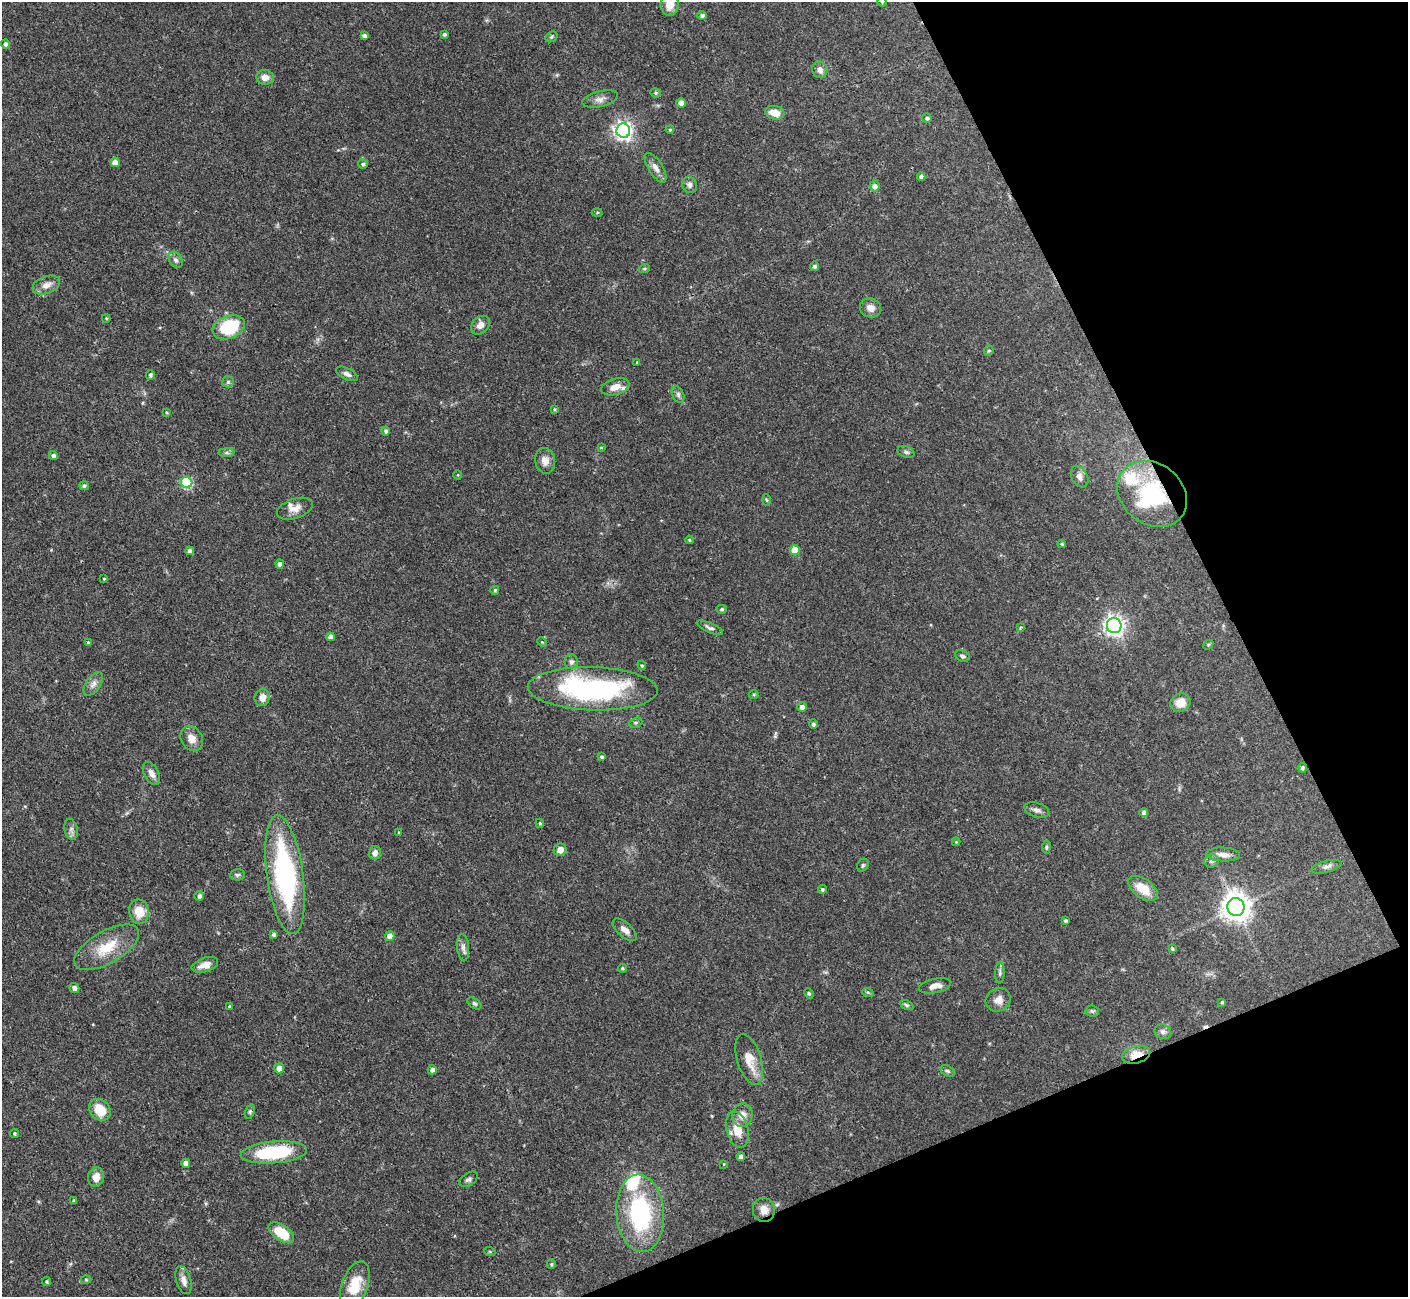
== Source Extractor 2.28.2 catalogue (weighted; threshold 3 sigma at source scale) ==
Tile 12 of 4 x 4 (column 4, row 3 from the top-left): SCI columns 4223-5628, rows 1450-2744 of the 5629 x 5618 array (HDU 1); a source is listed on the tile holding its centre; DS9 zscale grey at full resolution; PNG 1410 x 1299 px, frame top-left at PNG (2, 2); each listed source drawn as its Kron ellipse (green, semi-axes under 4 px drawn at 4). Shown black and unused: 21% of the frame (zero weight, under 3 of 4 exposures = <1% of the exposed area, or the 3 px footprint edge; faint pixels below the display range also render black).
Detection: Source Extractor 2.28.2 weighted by HDU 2 'WHT'; one run over the whole footprint, this tile lists its part. Background 0.0876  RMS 0.0036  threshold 0.0162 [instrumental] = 3 sigma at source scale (4.5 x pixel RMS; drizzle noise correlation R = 1.50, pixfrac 1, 0.05/0.05 arcsec/px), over >= 5 px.
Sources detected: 156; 2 inside a brighter object's white glare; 1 cosmic-ray / hot-pixel residue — neither listed nor drawn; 3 inside a brighter listed object's ellipse — not listed separately; the other 150 listed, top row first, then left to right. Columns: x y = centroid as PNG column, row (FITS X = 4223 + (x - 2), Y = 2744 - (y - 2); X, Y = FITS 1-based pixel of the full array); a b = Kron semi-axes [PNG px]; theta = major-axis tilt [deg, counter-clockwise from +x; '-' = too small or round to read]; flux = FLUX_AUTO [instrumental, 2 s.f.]
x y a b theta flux
882 2 5 4 - 0.44
670 4 11 9 90 4.9
702 15 4 4 - 1
444 34 4 3 - 0.78
364 36 4 4 - 1.2
551 37 6 5 - 0.58
6 44 4 4 - 1.4
820 70 8 7 - 2
265 77 9 7 -6 2.5
655 93 5 4 - 0.52
600 99 18 7 14 2.2
681 103 4 4 - 2.8
775 113 10 6 -10 4.8
927 118 5 4 - 0.92
670 130 4 3 - 0.45
623 131 7 7 - 140
115 162 4 4 - 3.7
363 164 5 4 - 0.85
655 168 17 7 -58 2.3
921 177 4 4 - 1.4
690 185 8 7 - 1.3
874 186 5 5 - 1.6
597 212 5 3 - 0.38
176 260 9 6 -59 1.2
815 266 5 4 - 0.88
644 269 6 3 19 0.42
46 285 14 8 20 2.9
870 308 11 9 -25 2.4
106 318 4 4 - 0.41
480 325 10 8 45 2.5
229 327 17 11 22 20
989 351 5 4 - 0.54
637 362 4 4 - 0.34
347 374 12 5 -26 1.5
150 375 4 4 - 0.95
228 382 6 5 - 0.7
615 387 14 8 17 3.7
678 395 9 5 -64 0.98
554 409 4 3 - 0.38
167 412 4 3 - 0.39
386 431 4 4 - 0.91
601 447 4 3 - 0.36
906 452 9 5 -22 0.95
227 453 8 4 0 0.88
53 456 4 4 - 1.2
545 461 13 10 -78 2.6
458 475 5 3 - 0.3
1079 477 11 8 -60 1.8
187 482 5 5 - 27
84 486 5 4 - 0.78
1152 494 37 30 -38 32
766 500 6 4 -87 0.45
295 509 18 10 19 3.1
689 540 4 3 - 0.46
1062 544 4 3 - 0.5
795 550 5 5 - 7.6
190 551 4 4 - 1.3
280 564 4 4 - 1.6
104 579 3 2 - 0.36
495 590 4 4 - 0.61
722 609 5 4 - 0.48
1114 625 7 7 - 190
710 628 14 5 -23 1.2
1020 628 4 3 - 0.33
330 637 4 4 - 2.4
88 642 4 4 - 0.65
542 642 5 3 - 0.35
1208 645 5 4 - 0.46
962 656 7 5 -22 0.9
571 662 7 6 - 1
642 665 5 4 - 0.48
93 684 13 7 54 1.9
593 689 65 21 -2 65
754 695 5 3 - 0.44
262 698 8 7 - 2.5
1180 703 10 9 - 4.3
802 707 5 4 - 1.7
636 723 6 5 - 0.63
813 724 4 4 - 0.8
192 739 13 10 -57 3.2
602 757 4 3 - 0.61
1302 768 5 4 - 0.72
151 773 12 7 -61 2.3
1037 810 13 7 -16 1.6
1144 812 4 4 - 1.2
540 823 5 4 - 0.48
71 829 10 6 -78 1.3
399 832 3 2 - 0.3
956 842 4 4 - 0.34
1046 847 6 4 83 0.59
560 850 6 6 - 2.4
375 853 7 5 76 1.7
1223 854 17 7 -2 2.5
1212 861 7 6 - 0.97
863 865 7 5 63 0.58
1326 867 15 5 16 1.5
237 875 7 5 1 0.69
285 875 60 18 -82 64
1143 888 17 9 -36 7
822 889 4 4 - 0.69
199 896 5 5 - 1.1
1236 907 9 8 - 450
139 911 12 10 -79 6.2
1066 921 4 3 - 0.6
625 930 15 7 -42 2.3
274 934 4 3 - 0.83
390 936 5 4 - 3.2
107 947 36 16 30 11
463 947 13 6 -85 1.6
1172 949 4 4 - 0.55
205 965 14 7 18 3.4
622 968 4 4 - 0.53
1000 973 10 4 88 0.94
935 986 16 7 12 2.8
74 988 5 4 - 1.5
809 993 5 4 - 0.5
868 993 6 4 -21 0.51
998 1000 13 11 30 2.7
1222 1002 4 3 - 0.62
474 1003 8 5 -35 0.66
906 1005 7 4 -27 0.6
229 1007 4 4 - 0.53
1092 1011 7 5 -3 0.66
1163 1032 9 7 -25 1.2
1136 1055 14 8 15 5.7
749 1059 26 12 -73 6
279 1068 5 5 - 3.5
432 1070 4 4 - 1.4
948 1071 8 5 -26 0.72
100 1110 12 9 -51 7.7
250 1112 7 4 71 0.63
742 1115 12 10 75 3.2
737 1130 18 11 -75 5.7
14 1133 4 4 - 0.57
274 1152 33 11 5 28
741 1156 4 4 - 1.4
186 1163 4 4 - 2
724 1164 3 2 - 0.25
96 1177 10 8 77 3.3
469 1179 10 6 32 1.1
74 1201 4 4 - 0.63
764 1210 12 11 - 3.4
640 1213 39 24 -85 41
281 1233 14 7 -34 11
490 1252 5 3 - 0.36
551 1264 5 4 - 0.46
86 1280 5 3 - 0.35
183 1280 14 7 -73 2.4
47 1282 4 4 - 0.49
355 1285 25 13 69 8.6
Overlapping masked pixels (flux is a lower limit): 3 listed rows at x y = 1152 494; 1136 1055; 764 1210
Isophote crosses this tile's border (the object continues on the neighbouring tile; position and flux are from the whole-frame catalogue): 2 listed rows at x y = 882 2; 670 4